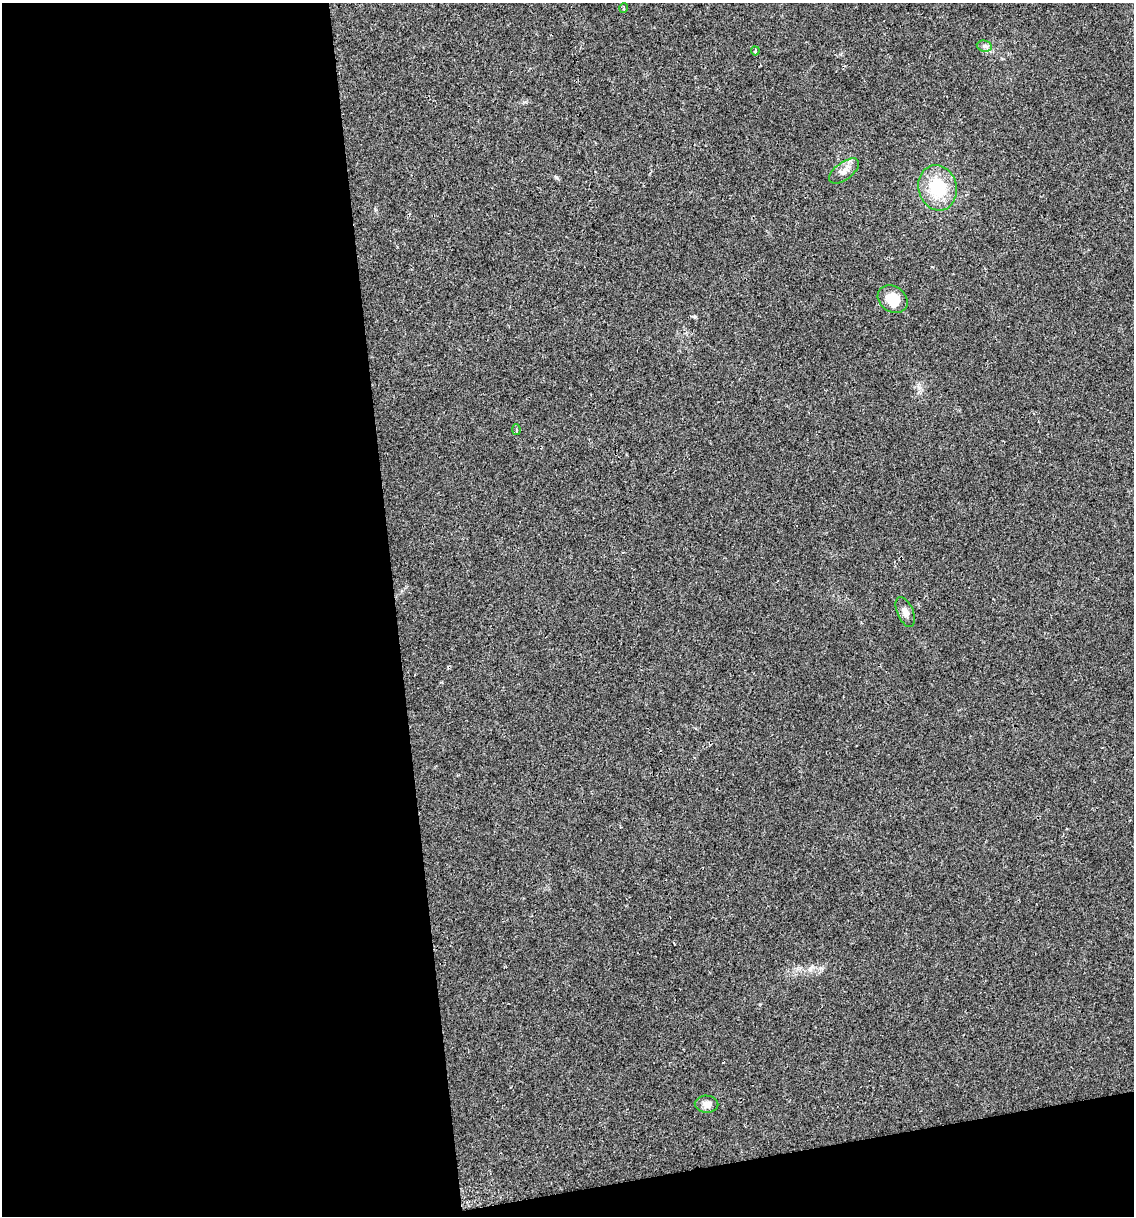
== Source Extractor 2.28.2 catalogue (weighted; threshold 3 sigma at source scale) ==
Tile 13 of 4 x 4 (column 1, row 4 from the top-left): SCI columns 72-1203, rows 1-1214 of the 4627 x 4856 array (HDU 1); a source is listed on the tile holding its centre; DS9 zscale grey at full resolution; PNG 1136 x 1218 px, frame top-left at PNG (2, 3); each listed source drawn as its Kron ellipse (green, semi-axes under 4 px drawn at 4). Shown black and unused: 38% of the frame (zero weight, under 2 of 3 exposures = <1% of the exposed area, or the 3 px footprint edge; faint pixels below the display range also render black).
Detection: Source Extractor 2.28.2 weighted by HDU 2 'WHT'; one run over the whole footprint, this tile lists its part. Background 0.0176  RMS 0.0045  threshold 0.0202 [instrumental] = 3 sigma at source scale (4.5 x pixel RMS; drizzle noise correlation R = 1.50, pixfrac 1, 0.0396/0.0396 arcsec/px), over >= 5 px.
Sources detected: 9; all 9 listed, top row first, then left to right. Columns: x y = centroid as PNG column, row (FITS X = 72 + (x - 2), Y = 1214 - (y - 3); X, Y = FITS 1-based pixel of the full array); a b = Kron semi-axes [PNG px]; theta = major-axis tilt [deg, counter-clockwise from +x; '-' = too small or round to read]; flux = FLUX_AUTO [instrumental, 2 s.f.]
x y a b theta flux
624 8 5 3 - 0.44
984 46 8 5 -11 1.2
755 51 4 3 - 0.6
844 171 17 8 37 3.6
938 188 23 19 -75 21
893 299 16 12 -34 10
516 430 5 3 - 0.6
905 612 16 8 -67 3
707 1104 12 8 -1 3